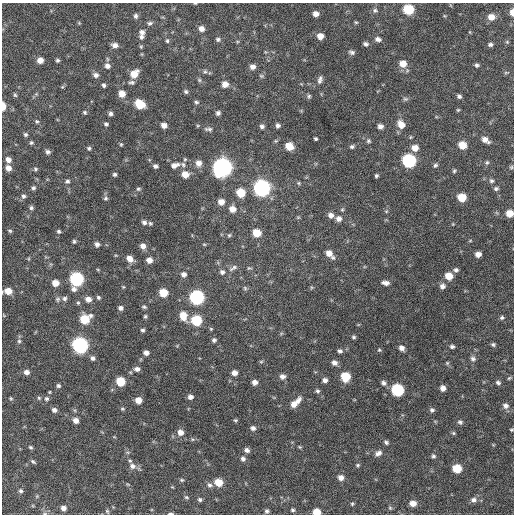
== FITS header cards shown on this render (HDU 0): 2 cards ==
NAXIS1  =                  512 / Axis length
NAXIS2  =                  512 / Axis length

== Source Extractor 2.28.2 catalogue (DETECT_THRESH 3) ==
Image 512 x 512 px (HDU 0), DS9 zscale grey, 1 PNG px = 1 image px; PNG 516 x 516 px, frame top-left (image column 1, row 512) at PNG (2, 3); no overlay
Background 595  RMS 18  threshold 53.6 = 3 sigma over >= 5 px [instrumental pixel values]
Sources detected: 233; all 233 listed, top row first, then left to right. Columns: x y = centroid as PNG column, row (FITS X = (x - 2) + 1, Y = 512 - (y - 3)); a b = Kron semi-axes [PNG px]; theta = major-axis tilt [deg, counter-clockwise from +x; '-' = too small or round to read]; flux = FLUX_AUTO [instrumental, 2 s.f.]
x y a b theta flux
195 3 4 3 - 910
409 9 7 6 - 57000
375 10 7 6 - 3000
512 12 6 4 -87 8000
316 14 5 5 - 6800
136 16 6 5 - 3000
491 17 7 6 - 11000
356 22 5 4 - 1400
79 23 5 4 - 1200
150 23 8 5 15 2700
201 29 6 6 - 6500
142 32 8 7 - 4200
320 36 6 6 - 8900
141 37 6 6 - 3500
218 39 6 5 - 2600
378 39 8 6 -13 4400
167 41 6 4 77 1900
507 42 5 4 - 1300
365 44 6 5 - 3000
490 44 5 4 - 2500
115 45 7 5 -7 5800
141 47 5 4 - 1400
352 52 8 5 -22 3100
40 60 6 5 - 9100
57 60 5 4 - 2200
403 64 8 7 - 14000
476 65 5 4 - 2500
107 66 7 6 - 5200
252 67 6 6 - 5500
205 72 6 5 - 2100
506 72 6 3 19 1200
134 74 8 7 - 17000
96 75 7 6 - 4300
261 76 6 5 - 1700
199 80 6 5 - 1900
320 80 11 6 76 4200
132 82 9 5 -1 3000
225 84 7 6 - 8100
104 85 4 3 - 2300
62 87 6 5 - 1300
186 92 5 5 - 2300
36 94 5 5 - 1600
122 94 6 6 - 12000
15 95 5 5 - 1700
309 96 6 6 - 2100
459 96 5 5 - 2800
405 99 7 5 -2 2500
196 102 6 5 - 2300
140 104 8 6 -35 31000
3 106 6 3 89 15000
458 110 5 4 - 1300
84 112 6 5 - 1800
218 113 5 5 - 3300
111 114 5 5 - 3100
37 121 6 5 - 1900
106 124 5 4 - 2200
401 124 9 7 -55 13000
164 125 5 5 - 6600
278 125 5 5 - 3300
262 126 6 5 - 3300
380 126 5 5 - 5100
208 129 12 5 -6 3500
25 134 5 4 - 2300
315 139 4 3 - 1800
485 140 9 6 -32 7300
368 141 6 6 - 2400
31 143 5 4 - 1800
121 144 5 4 - 1400
462 145 6 6 - 19000
289 146 7 6 - 20000
352 146 6 5 - 2400
89 148 6 5 - 2100
415 148 7 6 - 10000
48 152 5 5 - 3400
8 160 6 5 - 5800
409 161 7 7 - 190000
487 162 6 5 - 1800
199 163 8 7 - 7400
175 165 12 7 17 7100
183 165 7 6 - 3200
435 165 6 5 - 2300
155 166 5 5 - 3200
511 167 5 4 - 1500
8 168 6 5 - 7500
222 168 8 8 - 700000
35 169 6 5 - 1900
454 171 5 4 - 1600
115 174 4 4 - 2300
185 174 7 6 - 13000
376 176 4 4 - 2100
67 181 7 5 24 2700
491 181 6 6 - 2300
298 183 5 5 - 1500
33 188 5 4 - 2300
262 188 8 7 - 410000
138 189 6 4 13 2000
496 189 5 4 - 2600
241 193 6 6 - 27000
23 196 6 5 - 2700
462 197 6 6 - 26000
106 198 6 6 - 2400
221 202 6 6 - 8700
31 208 6 5 - 2500
232 209 6 6 - 8900
342 210 5 5 - 1600
386 211 6 3 -18 1300
510 213 6 5 - 16000
331 215 7 6 - 5600
339 219 7 7 - 5600
144 222 6 5 - 3600
150 223 5 4 - 1800
10 231 5 3 - 1500
59 231 4 4 - 2100
257 233 6 6 - 23000
229 235 5 5 - 1700
74 241 5 4 - 1900
470 241 5 3 - 1000
97 244 6 6 - 4000
204 244 5 3 - 1100
143 246 6 6 - 6600
329 253 7 6 - 8900
478 254 5 4 - 7600
333 258 7 6 - 2400
130 259 7 6 - 8500
149 260 5 5 - 7400
233 268 13 6 32 4600
249 268 7 5 0 1700
98 270 5 3 - 1000
456 270 6 5 - 2900
222 272 6 6 - 3600
184 274 6 6 - 4700
449 276 6 6 - 17000
77 279 8 7 - 190000
55 283 6 5 - 12000
386 283 7 4 -7 5500
442 286 6 6 - 5200
123 287 5 3 - 1100
245 288 7 5 -69 2100
8 291 7 5 -1 14000
163 293 6 6 - 25000
98 297 5 5 - 2100
197 297 7 7 - 250000
64 298 7 6 - 3100
58 299 7 6 - 2500
88 299 7 6 - 6800
78 303 5 4 - 1700
144 307 6 4 -11 2000
120 308 5 5 - 3600
145 316 5 4 - 1800
183 316 10 7 -74 16000
502 317 5 5 - 2300
85 319 8 6 30 34000
196 320 7 6 - 59000
211 329 5 4 - 1300
143 330 4 4 - 2300
354 337 5 4 - 1900
214 340 5 5 - 2700
19 341 5 5 - 2100
493 344 6 5 - 2200
80 345 7 7 - 340000
452 346 5 4 - 2700
401 348 6 5 - 5200
379 350 5 5 - 1500
340 351 5 5 - 2800
146 353 5 4 - 5100
93 358 5 5 - 3200
473 359 7 6 - 3500
261 362 6 4 1 1400
334 363 7 6 - 5000
447 363 5 5 - 1500
137 369 7 5 -6 4600
26 372 6 5 - 5100
234 373 5 5 - 6200
282 376 6 6 - 5200
345 377 6 6 - 41000
509 378 6 4 44 1500
325 380 5 5 - 4300
120 381 6 6 - 32000
255 382 5 5 - 5900
498 382 6 5 - 2800
383 383 6 6 - 3400
58 386 5 4 - 2200
443 388 5 5 - 6800
397 390 7 6 - 120000
317 391 6 5 - 2200
49 392 4 3 - 1000
190 397 5 5 - 4700
11 398 5 4 - 1400
39 398 5 5 - 1700
46 399 6 6 - 2700
138 400 5 5 - 11000
295 403 14 6 44 13000
505 406 8 7 - 5400
122 409 5 4 - 1500
54 410 6 5 - 4100
432 410 6 5 - 2900
235 420 6 4 18 1700
76 421 6 5 - 6600
460 422 7 6 - 2700
253 428 6 6 - 3900
511 430 4 3 - 1300
180 432 7 6 - 7300
453 433 5 4 - 1600
192 439 5 3 - 1300
386 442 6 4 -44 2500
30 447 5 4 - 1900
300 447 5 4 - 1300
247 450 6 5 - 4300
378 453 10 6 24 4800
433 456 6 5 - 2300
243 459 6 6 - 3600
130 461 5 4 - 1600
33 462 7 4 -36 2000
358 465 5 4 - 1700
132 466 8 7 - 5300
457 468 6 6 - 32000
341 478 6 6 - 7000
182 480 5 4 - 1500
218 482 6 6 - 21000
210 485 7 6 - 3600
21 491 5 5 - 2200
186 497 6 4 -16 1700
200 500 5 4 - 2200
473 500 8 7 - 4700
413 503 6 5 - 9200
352 504 5 4 - 1500
63 508 6 5 - 5200
390 508 5 5 - 1600
293 510 5 4 - 2200
107 511 6 4 -62 1600
267 511 5 4 - 2500
317 512 6 5 - 19000
170 513 6 3 0 2300
At the frame edge (FLAGS 8, measured only in part): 9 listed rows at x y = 195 3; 512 12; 3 106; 510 213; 8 291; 511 430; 63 508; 317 512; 170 513